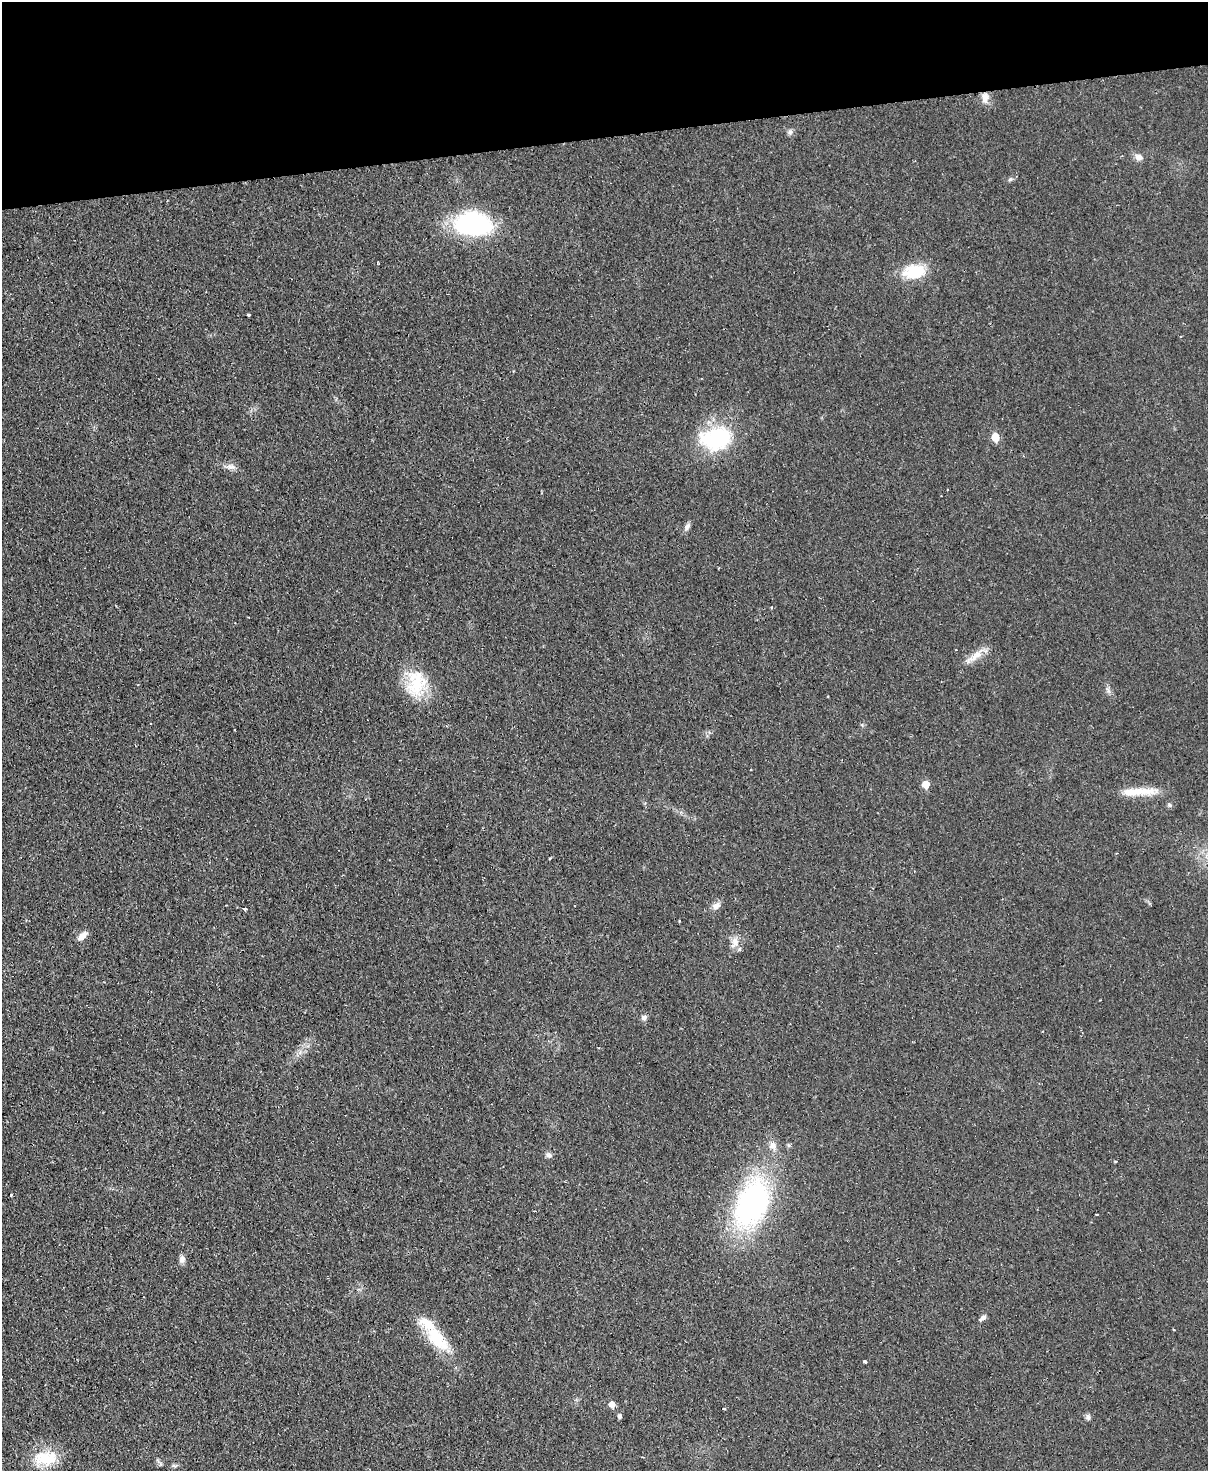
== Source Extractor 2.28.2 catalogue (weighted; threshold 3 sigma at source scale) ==
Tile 3 of 4 x 3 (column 3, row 1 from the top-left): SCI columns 2470-3675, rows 3201-4669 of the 4937 x 4824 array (HDU 1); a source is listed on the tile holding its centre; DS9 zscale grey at full resolution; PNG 1210 x 1473 px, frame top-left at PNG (2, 2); no overlay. Shown black and unused: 9% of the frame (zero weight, under 2 of 3 exposures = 3% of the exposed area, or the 3 px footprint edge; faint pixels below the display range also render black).
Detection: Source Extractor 2.28.2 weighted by HDU 2 'WHT'; one run over the whole footprint, this tile lists its part. Background 0.0361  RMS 0.005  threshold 0.0226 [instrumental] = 3 sigma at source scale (4.5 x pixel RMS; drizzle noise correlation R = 1.50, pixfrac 1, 0.05/0.05 arcsec/px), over >= 5 px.
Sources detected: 47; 4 cosmic-ray / hot-pixel residue — not listed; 2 inside a brighter listed object's ellipse — not listed separately; the other 41 listed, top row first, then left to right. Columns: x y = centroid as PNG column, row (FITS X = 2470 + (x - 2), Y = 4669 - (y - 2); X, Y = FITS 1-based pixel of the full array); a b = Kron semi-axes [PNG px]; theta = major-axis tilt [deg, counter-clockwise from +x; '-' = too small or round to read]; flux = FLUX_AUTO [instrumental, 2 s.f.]
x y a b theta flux
985 97 14 9 85 4
790 132 8 7 - 1.4
1139 157 10 8 -36 2.6
1010 179 7 5 43 0.92
473 224 38 22 -3 71
914 271 28 17 8 17
249 315 3 3 - 3
995 437 6 5 - 11
716 439 39 27 9 40
231 467 14 7 -7 2.7
687 526 10 7 65 1.8
772 607 4 2 - 0.44
975 656 23 9 39 6
416 683 35 25 -86 22
926 784 6 5 - 8.2
1144 791 39 11 1 12
1169 805 7 5 -18 0.99
550 858 3 3 - 0.63
716 906 12 8 30 2.6
244 909 4 3 - 2.2
679 921 4 2 - 0.39
82 936 13 7 43 3.7
735 942 15 10 -86 4.3
1100 1000 3 2 - 0.45
644 1018 7 6 - 1.7
773 1145 12 9 -60 3.5
549 1155 9 7 -38 1.5
1115 1161 3 3 - 0.69
11 1195 3 3 - 0.56
752 1203 45 26 65 140
182 1259 9 8 - 2.1
983 1317 6 6 - 1.6
437 1339 53 16 -49 22
865 1361 4 3 - 0.82
612 1404 6 5 - 4.1
724 1409 4 3 - 1.4
619 1416 5 4 - 1.3
1088 1417 8 6 -89 1.4
643 1457 4 2 - 0.39
45 1458 33 19 5 16
174 1466 9 3 -14 0.9